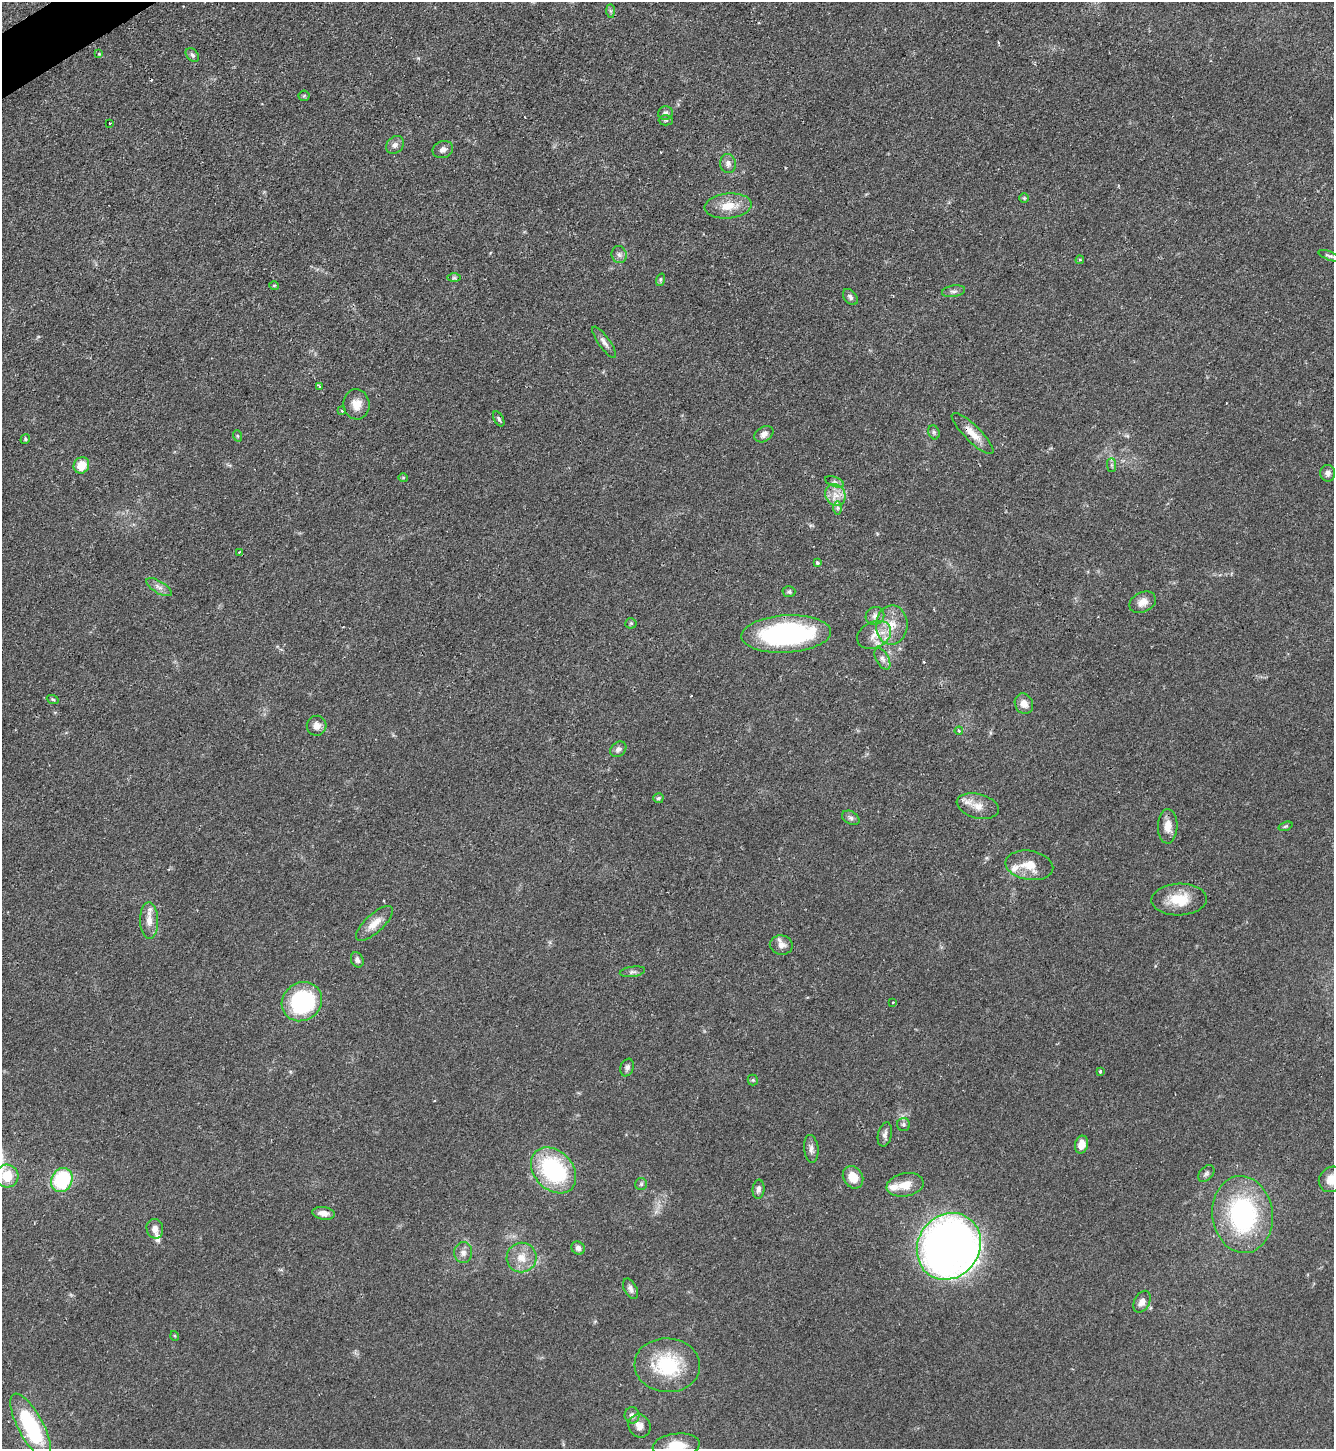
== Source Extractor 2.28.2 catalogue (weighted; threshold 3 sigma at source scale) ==
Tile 11 of 4 x 4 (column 3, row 3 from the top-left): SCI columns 2824-4155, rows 1449-2895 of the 5781 x 5789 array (HDU 1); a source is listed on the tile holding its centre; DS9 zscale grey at full resolution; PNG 1336 x 1451 px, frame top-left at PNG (2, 2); each listed source drawn as its Kron ellipse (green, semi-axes under 4 px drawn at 4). Shown black and unused: <1% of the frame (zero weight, under 2 of 3 exposures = <1% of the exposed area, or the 3 px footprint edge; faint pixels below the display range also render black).
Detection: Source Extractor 2.28.2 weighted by HDU 2 'WHT'; one run over the whole footprint, this tile lists its part. Background 0.0468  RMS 0.0046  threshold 0.0207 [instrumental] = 3 sigma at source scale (4.5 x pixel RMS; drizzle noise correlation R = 1.50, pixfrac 1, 0.05/0.05 arcsec/px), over >= 5 px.
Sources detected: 104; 2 cosmic-ray / hot-pixel residue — neither listed nor drawn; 4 inside a brighter listed object's ellipse — not listed separately; the other 98 listed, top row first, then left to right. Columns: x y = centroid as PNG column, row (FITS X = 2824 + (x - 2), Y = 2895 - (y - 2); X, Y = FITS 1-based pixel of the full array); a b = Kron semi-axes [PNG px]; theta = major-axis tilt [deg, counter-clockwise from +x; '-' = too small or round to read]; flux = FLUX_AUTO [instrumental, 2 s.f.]
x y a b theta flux
611 11 7 4 -89 0.79
99 54 4 3 - 0.47
192 55 8 5 -44 1.2
304 96 5 5 - 0.61
665 113 7 6 - 1.8
666 120 7 5 0 0.81
110 124 3 3 - 0.74
395 145 10 8 42 2.1
443 150 10 8 20 2.1
728 164 9 8 - 2.1
1024 198 5 4 - 0.62
728 206 23 12 6 8.4
619 255 8 7 - 1.7
1329 256 11 4 -21 0.94
1080 260 4 3 - 0.53
454 278 7 4 0 0.82
660 280 6 4 72 0.78
274 285 5 3 - 0.45
953 291 11 5 8 1.6
850 297 9 6 -51 1.4
604 342 18 6 -54 2.3
319 386 3 3 - 0.64
356 404 15 13 -83 5.4
342 411 4 4 - 0.48
499 419 8 4 -62 0.95
934 432 7 5 -69 0.97
973 433 28 8 -44 6.2
764 434 10 7 33 2.3
238 436 6 3 -70 0.48
25 439 5 4 - 0.63
81 465 8 7 - 7.4
1112 465 7 4 -90 0.95
1328 473 8 7 - 1.9
403 477 5 3 - 0.46
835 482 10 5 -21 1.3
835 495 11 10 - 4.6
838 508 7 4 -90 0.98
239 552 3 2 - 0.64
817 563 4 3 - 1.1
159 587 14 6 -31 2.4
789 592 6 5 - 0.86
1143 602 14 10 26 4
875 616 9 8 - 2.2
631 623 5 5 - 0.69
892 625 19 16 86 9.4
786 634 45 18 3 80
874 635 18 13 27 7.1
882 659 12 6 -60 2.1
53 699 6 3 -21 0.56
1024 704 10 9 - 3.7
317 726 10 10 - 3.1
959 731 4 4 - 0.6
618 749 9 7 40 1.7
658 798 5 5 - 0.93
978 806 21 12 -14 6.2
851 818 9 6 -29 1.4
1168 826 17 10 88 5
1285 826 7 4 19 0.7
1029 865 24 14 -9 8.6
1179 900 28 16 2 12
149 920 18 9 -88 4.4
374 923 23 9 43 5.7
781 945 11 9 -11 3.2
357 960 8 6 -65 1.6
632 972 13 5 8 1.5
302 1002 21 19 37 45
893 1003 4 3 - 0.53
627 1068 9 6 69 1.6
1100 1071 4 3 - 1.2
753 1080 5 5 - 0.61
903 1125 6 6 - 1.2
885 1134 12 7 78 1.9
1081 1145 9 6 75 3.7
811 1149 14 7 -84 2.2
553 1170 26 19 -47 50
1206 1173 10 6 48 1.4
7 1176 11 11 - 11
853 1177 12 9 -58 7.1
1332 1179 14 12 38 6.1
62 1180 12 10 60 32
641 1184 6 6 - 0.91
905 1185 19 11 11 6.7
758 1189 9 6 85 1.8
323 1213 11 6 -8 3
1242 1215 39 30 -83 69
155 1229 10 8 -77 3
949 1246 35 30 55 400
578 1248 7 6 - 1.7
463 1252 10 9 - 2.7
521 1258 15 15 - 6.8
631 1289 11 6 -62 1.8
1142 1302 12 7 61 3
175 1336 5 3 - 0.44
667 1365 33 27 -4 29
632 1415 8 7 - 2.2
31 1426 36 12 -62 43
639 1426 12 10 -57 3.7
676 1446 24 12 7 10
Overlapping masked pixels (flux is a lower limit): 1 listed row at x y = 973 433
Isophote crosses this tile's border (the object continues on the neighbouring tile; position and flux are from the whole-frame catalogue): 3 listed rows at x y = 7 1176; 1332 1179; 676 1446